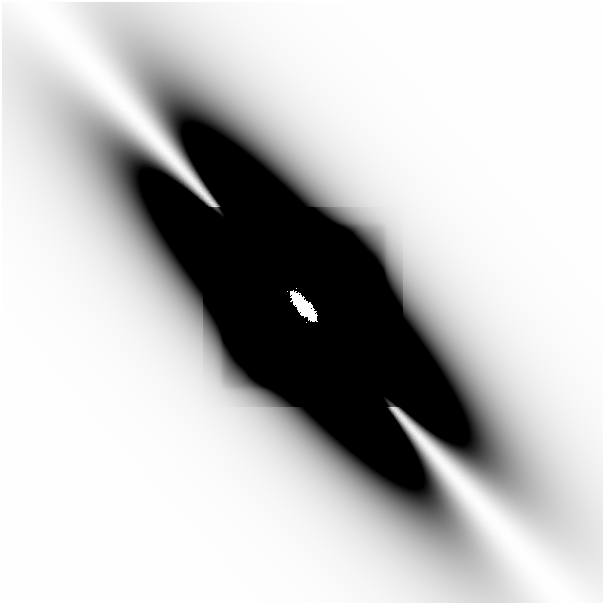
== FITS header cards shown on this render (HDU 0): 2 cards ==
NAXIS1  =                  601
NAXIS2  =                  601

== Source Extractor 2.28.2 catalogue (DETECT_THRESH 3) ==
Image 601 x 601 px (HDU 0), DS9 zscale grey, 1 PNG px = 1 image px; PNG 605 x 605 px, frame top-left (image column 1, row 601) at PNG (2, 2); no overlay
Background -3.55e-11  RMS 2.0e-11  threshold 5.92e-11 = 3 sigma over >= 5 px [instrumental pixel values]
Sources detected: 7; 4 with non-positive FLUX_AUTO (blend fragments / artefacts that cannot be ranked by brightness) are not listed; the other 3 listed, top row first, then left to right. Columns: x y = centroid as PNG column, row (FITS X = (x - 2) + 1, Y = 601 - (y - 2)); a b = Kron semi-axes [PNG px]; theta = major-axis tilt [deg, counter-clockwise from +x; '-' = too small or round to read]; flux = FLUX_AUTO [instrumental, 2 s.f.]
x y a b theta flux
303 306 25 8 -49 1.3e+01
452 348 29 20 -54 2.2e-08
374 598 79 18 0 9.2e-08
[4 non-positive-flux detections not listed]